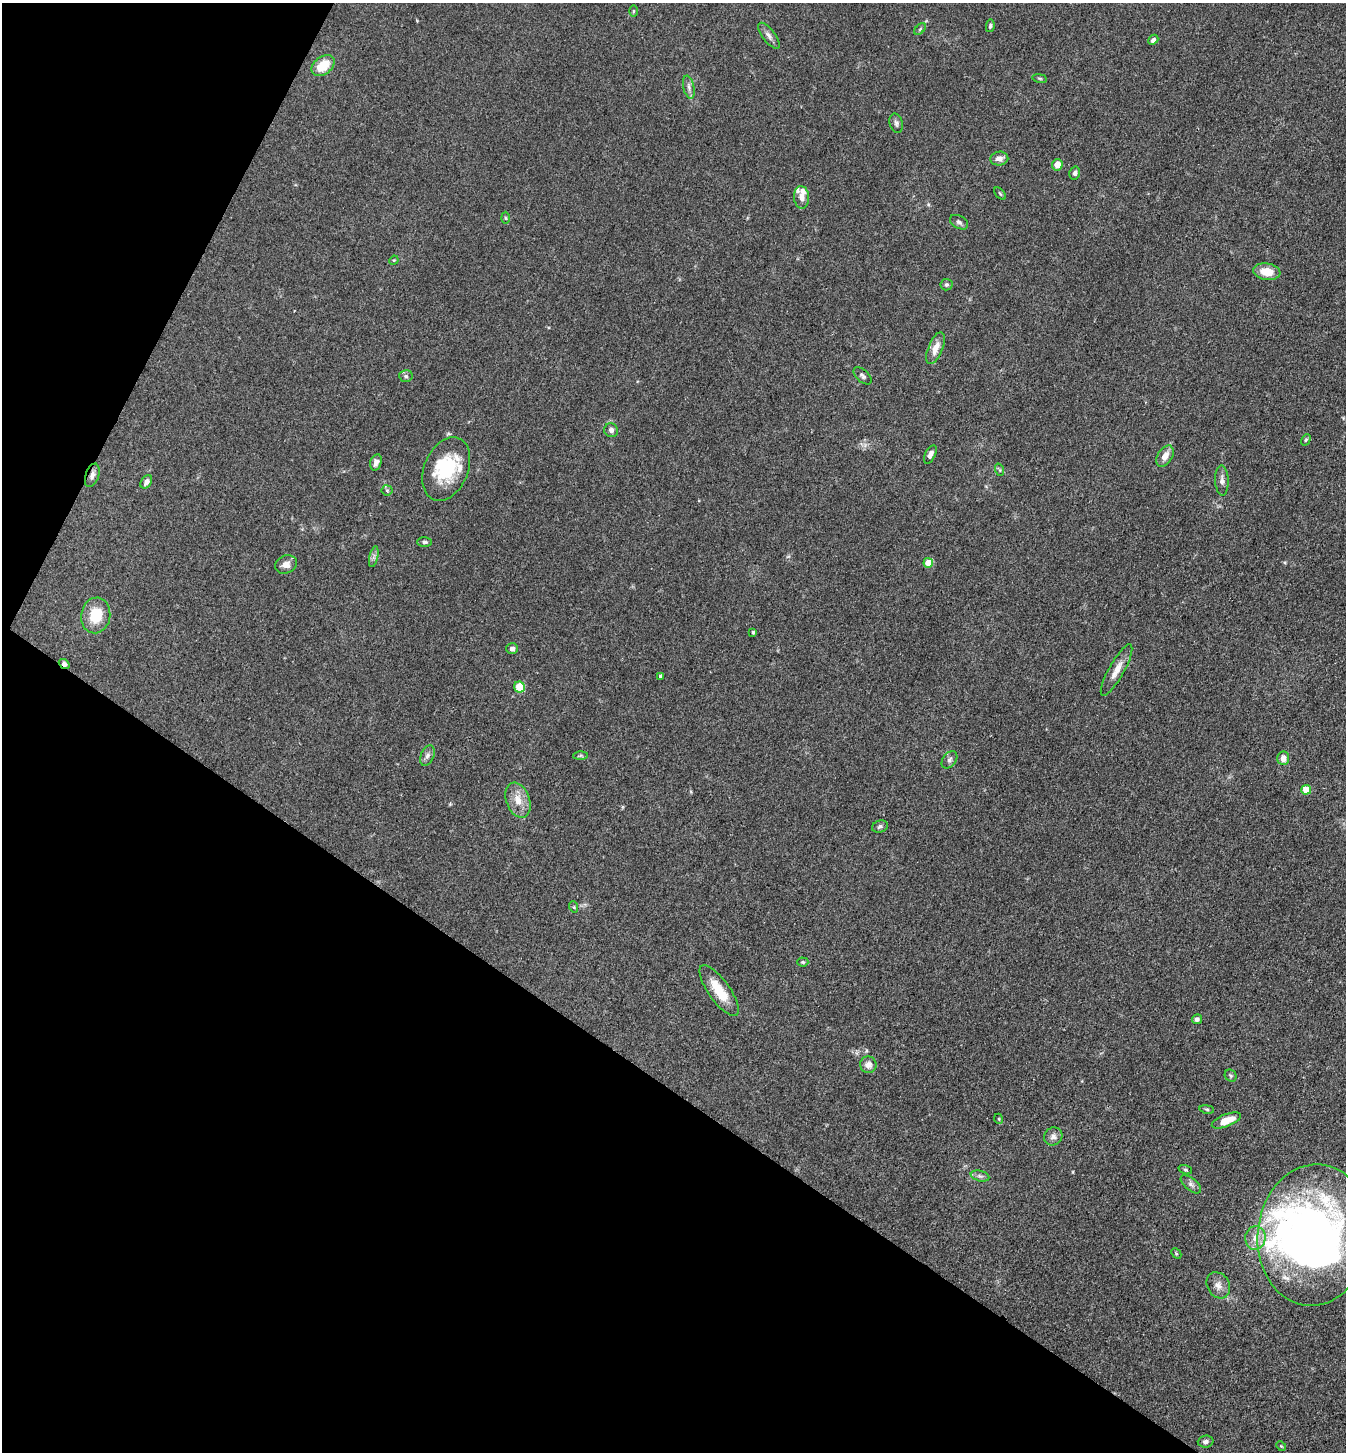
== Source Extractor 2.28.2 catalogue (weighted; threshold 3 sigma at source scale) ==
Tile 9 of 4 x 4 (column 1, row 3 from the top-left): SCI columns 287-1630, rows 1453-2902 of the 5809 x 5802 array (HDU 1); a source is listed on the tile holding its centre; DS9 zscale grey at full resolution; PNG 1348 x 1454 px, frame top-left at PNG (2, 3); each listed source drawn as its Kron ellipse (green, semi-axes under 4 px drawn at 4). Shown black and unused: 31% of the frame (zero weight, under 3 of 4 exposures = <1% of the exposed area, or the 3 px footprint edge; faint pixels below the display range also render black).
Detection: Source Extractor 2.28.2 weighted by HDU 2 'WHT'; one run over the whole footprint, this tile lists its part. Background 0.0789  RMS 0.0063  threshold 0.0282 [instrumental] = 3 sigma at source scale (4.5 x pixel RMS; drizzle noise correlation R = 1.50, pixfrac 1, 0.05/0.05 arcsec/px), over >= 5 px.
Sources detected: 78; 2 inside a brighter object's white glare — neither listed nor drawn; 6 inside a brighter listed object's ellipse — not listed separately; the other 70 listed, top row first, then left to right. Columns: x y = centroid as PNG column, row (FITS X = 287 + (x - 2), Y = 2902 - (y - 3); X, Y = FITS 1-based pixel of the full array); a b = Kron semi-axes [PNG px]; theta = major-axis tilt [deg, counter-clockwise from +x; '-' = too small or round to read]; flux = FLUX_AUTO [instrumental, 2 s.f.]
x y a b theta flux
633 11 5 3 - 0.7
990 26 6 4 80 1
920 29 7 4 46 1
769 36 15 6 -53 2.8
1153 40 5 4 - 1.9
323 66 13 9 39 14
1040 78 7 3 -9 0.78
689 87 12 5 -77 2.4
896 123 10 6 -75 1.7
999 159 9 7 8 3.9
1057 165 6 5 - 6.6
1075 173 6 5 - 1.9
1000 194 7 3 -48 0.71
801 197 11 7 -86 4.3
505 218 6 4 -88 0.77
959 222 10 6 -30 1.8
394 260 5 4 - 0.6
1267 272 14 8 -8 10
946 285 6 6 - 1.2
935 348 17 7 67 6.2
406 376 7 5 -4 1.4
863 376 11 6 -43 1.8
611 430 7 6 - 2.2
1306 440 6 4 60 0.87
930 454 10 5 64 2.6
1165 456 11 7 57 5.2
376 462 8 5 73 2.5
446 469 33 22 67 33
1000 470 6 4 -71 0.82
92 475 12 6 71 2.9
1222 480 15 6 -87 2.9
146 482 7 5 58 2.9
387 490 5 5 - 0.86
425 542 7 5 -1 1.4
374 557 10 4 77 1.8
928 563 5 5 - 10
286 564 11 9 23 3.9
96 615 18 14 81 17
753 632 3 3 - 1
512 649 6 5 - 2
64 664 6 4 -40 3
1116 670 29 7 61 7
660 676 4 3 - 1.2
519 687 6 5 - 24
427 755 11 6 65 2.3
580 756 7 4 0 0.95
1283 758 7 6 - 4.5
949 760 9 6 51 2
1306 790 5 5 - 16
518 800 18 11 -70 8.7
880 826 8 6 21 1.5
574 907 6 3 -72 0.65
803 962 5 4 - 0.83
719 991 30 10 -55 14
1197 1019 5 5 - 1.7
868 1065 8 8 - 3.9
1231 1076 6 5 - 1
1207 1109 7 3 -9 0.86
999 1119 5 3 - 0.47
1226 1120 15 6 21 9.5
1053 1136 9 8 - 3
1185 1170 7 4 -19 0.98
980 1176 9 5 -13 1.8
1191 1184 12 6 -40 2.2
1314 1235 71 56 84 350
1255 1238 12 10 83 6.4
1176 1253 6 4 -47 0.79
1218 1285 14 11 -59 4.8
1206 1442 8 6 3 1.8
1281 1446 5 4 - 0.7
Overlapping masked pixels (flux is a lower limit): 2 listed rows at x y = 92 475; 64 664